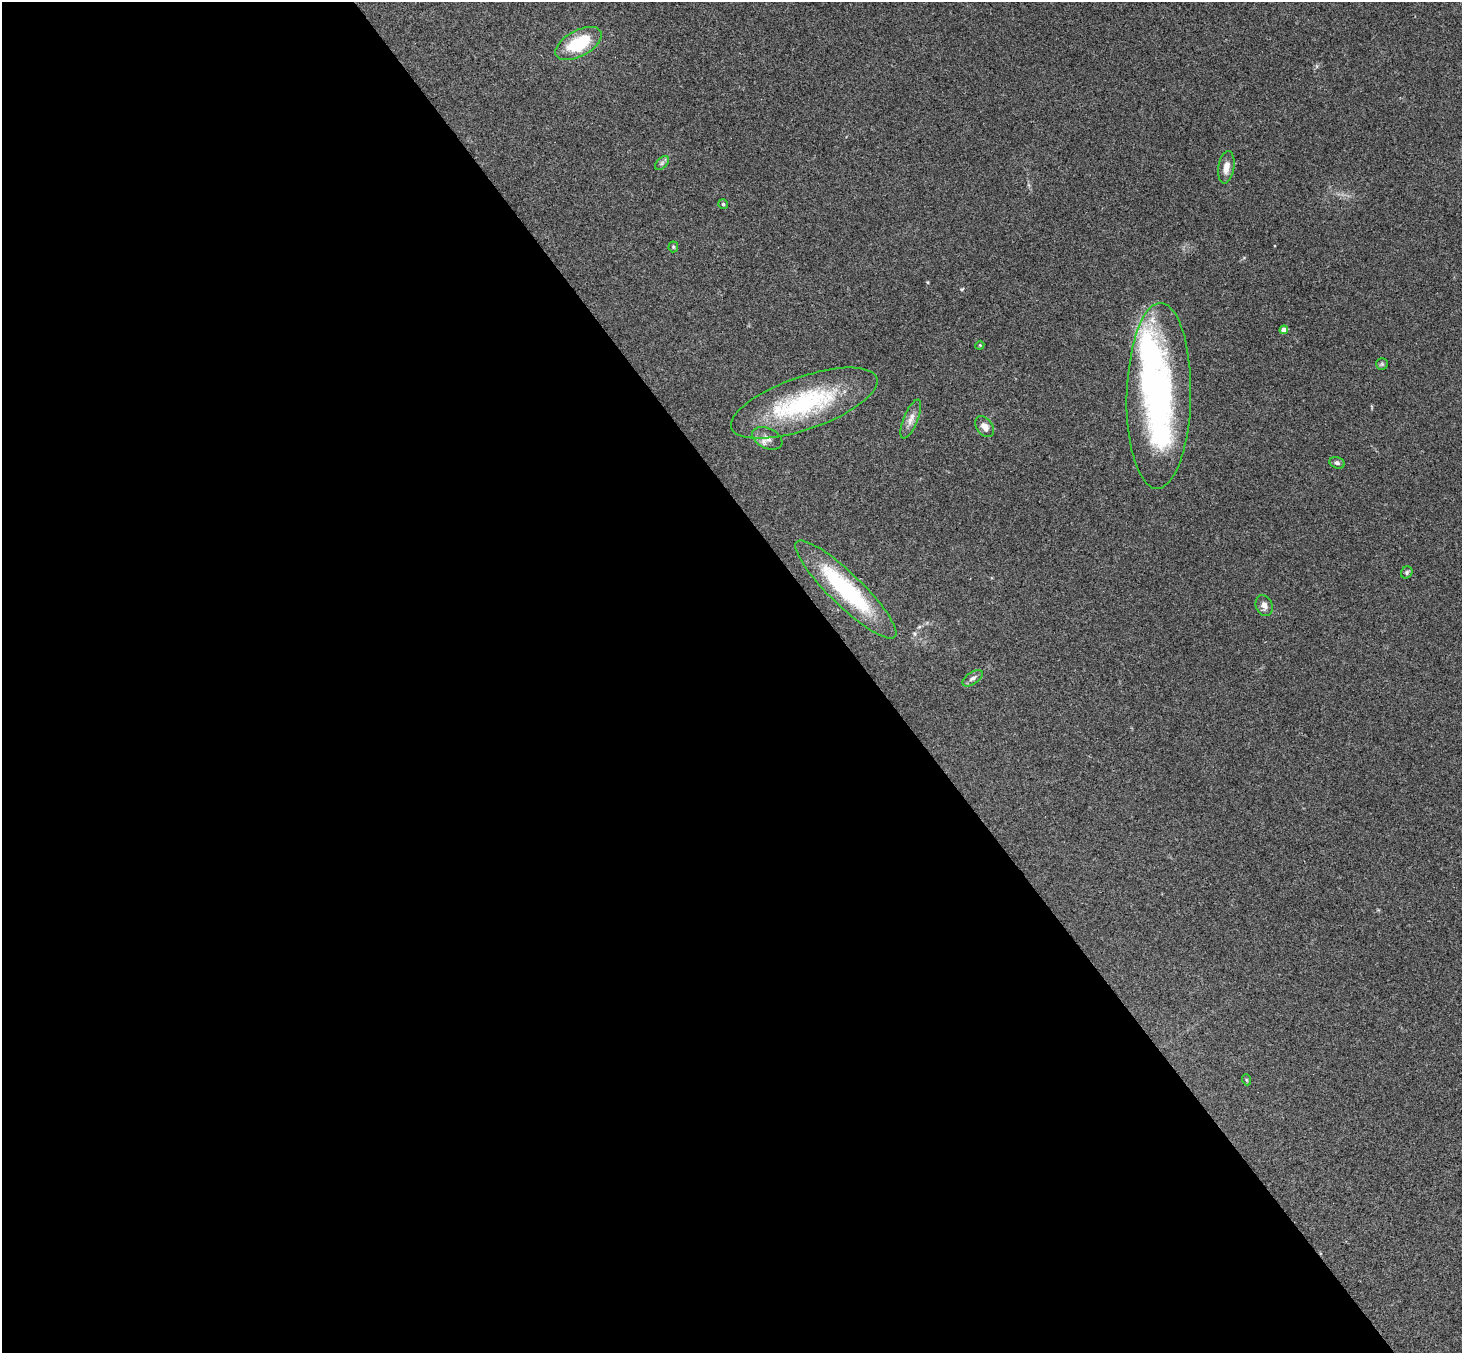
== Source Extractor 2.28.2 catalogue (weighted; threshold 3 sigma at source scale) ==
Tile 9 of 4 x 4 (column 1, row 3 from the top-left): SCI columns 53-1512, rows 1681-3031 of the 5945 x 5925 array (HDU 1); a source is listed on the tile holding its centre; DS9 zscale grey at full resolution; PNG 1464 x 1355 px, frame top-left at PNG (2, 2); each listed source drawn as its Kron ellipse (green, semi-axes under 4 px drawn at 4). Shown black and unused: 60% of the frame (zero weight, under 3 of 4 exposures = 6% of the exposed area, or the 3 px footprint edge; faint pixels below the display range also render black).
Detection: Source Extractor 2.28.2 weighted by HDU 2 'WHT'; one run over the whole footprint, this tile lists its part. Background 0.218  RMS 0.0084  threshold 0.0379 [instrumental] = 3 sigma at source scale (4.5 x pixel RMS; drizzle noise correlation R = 1.50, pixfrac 1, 0.05/0.05 arcsec/px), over >= 5 px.
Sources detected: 23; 3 inside a brighter object's white glare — neither listed nor drawn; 1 inside a brighter listed object's ellipse — not listed separately; the other 19 listed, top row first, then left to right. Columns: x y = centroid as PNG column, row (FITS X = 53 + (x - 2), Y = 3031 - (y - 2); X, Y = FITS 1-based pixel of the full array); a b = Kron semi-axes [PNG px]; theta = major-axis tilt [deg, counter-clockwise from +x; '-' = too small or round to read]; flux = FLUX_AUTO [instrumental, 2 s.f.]
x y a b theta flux
579 43 25 13 29 41
662 163 8 5 46 2.1
1226 167 16 8 81 6.9
723 204 5 5 - 1.1
673 247 5 5 - 1.1
1284 330 4 4 - 8.3
980 345 4 3 - 0.79
1382 364 6 5 - 1.4
1159 396 93 32 89 220
804 403 77 26 19 110
911 419 21 7 68 6.1
985 427 12 8 -52 7.3
767 438 16 10 -24 6.9
1337 463 8 5 -17 2.1
1407 572 6 5 - 1.5
846 589 68 16 -44 90
1264 605 11 8 -67 4.4
973 678 12 6 34 3.3
1247 1080 6 3 -70 0.81
Overlapping masked pixels (flux is a lower limit): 1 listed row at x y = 846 589